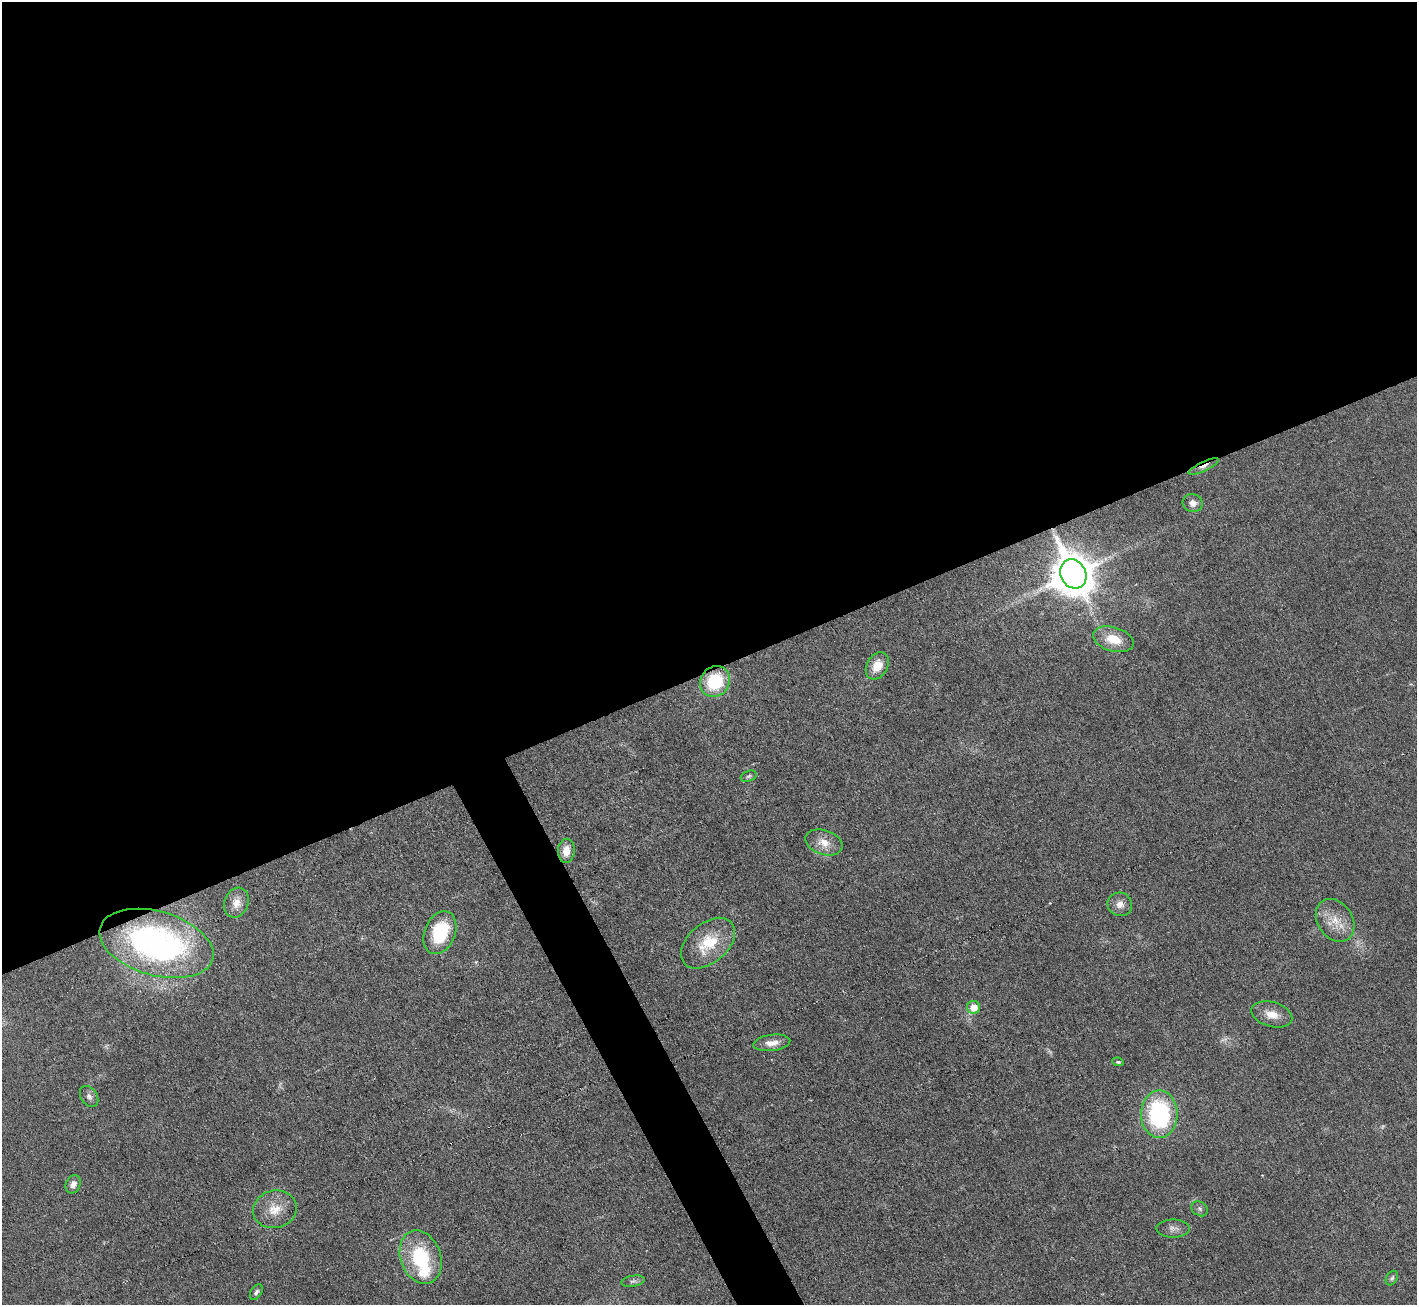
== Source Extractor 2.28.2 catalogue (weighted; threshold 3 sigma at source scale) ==
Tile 2 of 4 x 4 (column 2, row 1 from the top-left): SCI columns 1416-2830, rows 4063-5365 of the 5664 x 5653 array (HDU 1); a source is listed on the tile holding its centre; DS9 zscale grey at full resolution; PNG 1419 x 1307 px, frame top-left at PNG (2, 2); each listed source drawn as its Kron ellipse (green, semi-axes under 4 px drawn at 4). Shown black and unused: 53% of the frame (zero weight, under 3 of 6 exposures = <1% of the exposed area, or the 3 px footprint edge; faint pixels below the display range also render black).
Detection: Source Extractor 2.28.2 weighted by HDU 2 'WHT'; one run over the whole footprint, this tile lists its part. Background 0.0264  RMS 0.0037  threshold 0.0152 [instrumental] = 3 sigma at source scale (4.09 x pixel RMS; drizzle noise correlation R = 1.36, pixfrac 0.8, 0.05/0.05 arcsec/px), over >= 5 px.
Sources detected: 33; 2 too faint to see at this stretch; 1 cosmic-ray / hot-pixel residue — neither listed nor drawn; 1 inside a brighter listed object's ellipse — not listed separately; the other 29 listed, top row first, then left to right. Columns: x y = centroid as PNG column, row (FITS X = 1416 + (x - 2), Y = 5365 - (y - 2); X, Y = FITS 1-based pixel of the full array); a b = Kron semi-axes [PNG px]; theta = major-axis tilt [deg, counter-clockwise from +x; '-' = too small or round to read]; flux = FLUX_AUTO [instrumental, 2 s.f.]
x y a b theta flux
1204 466 16 4 25 1.7
1193 503 10 9 - 2.2
1073 574 15 12 -62 1100
1113 639 21 12 -16 7.3
877 666 14 10 60 5.5
715 681 16 14 49 18
749 776 8 5 20 0.68
824 842 19 12 -18 4.5
566 851 12 8 86 4
236 903 15 12 70 3.7
1120 904 12 11 - 2.7
1335 920 23 17 -56 7.3
440 933 22 15 68 20
156 943 58 32 -16 100
708 943 31 19 41 13
974 1007 6 6 - 4.6
1272 1014 21 12 -16 4.8
772 1043 18 8 7 3.5
1118 1062 6 4 -7 0.72
89 1097 11 8 -56 1.5
1159 1114 24 18 -90 40
73 1184 9 7 67 2
275 1209 22 18 13 6.9
1200 1209 9 7 -35 0.93
1173 1228 16 9 0 2.2
421 1257 27 20 -70 24
1392 1278 8 5 60 0.73
633 1281 12 5 10 1.1
256 1292 8 5 58 0.9
Overlapping masked pixels (flux is a lower limit): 3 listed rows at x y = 1204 466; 1073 574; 715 681